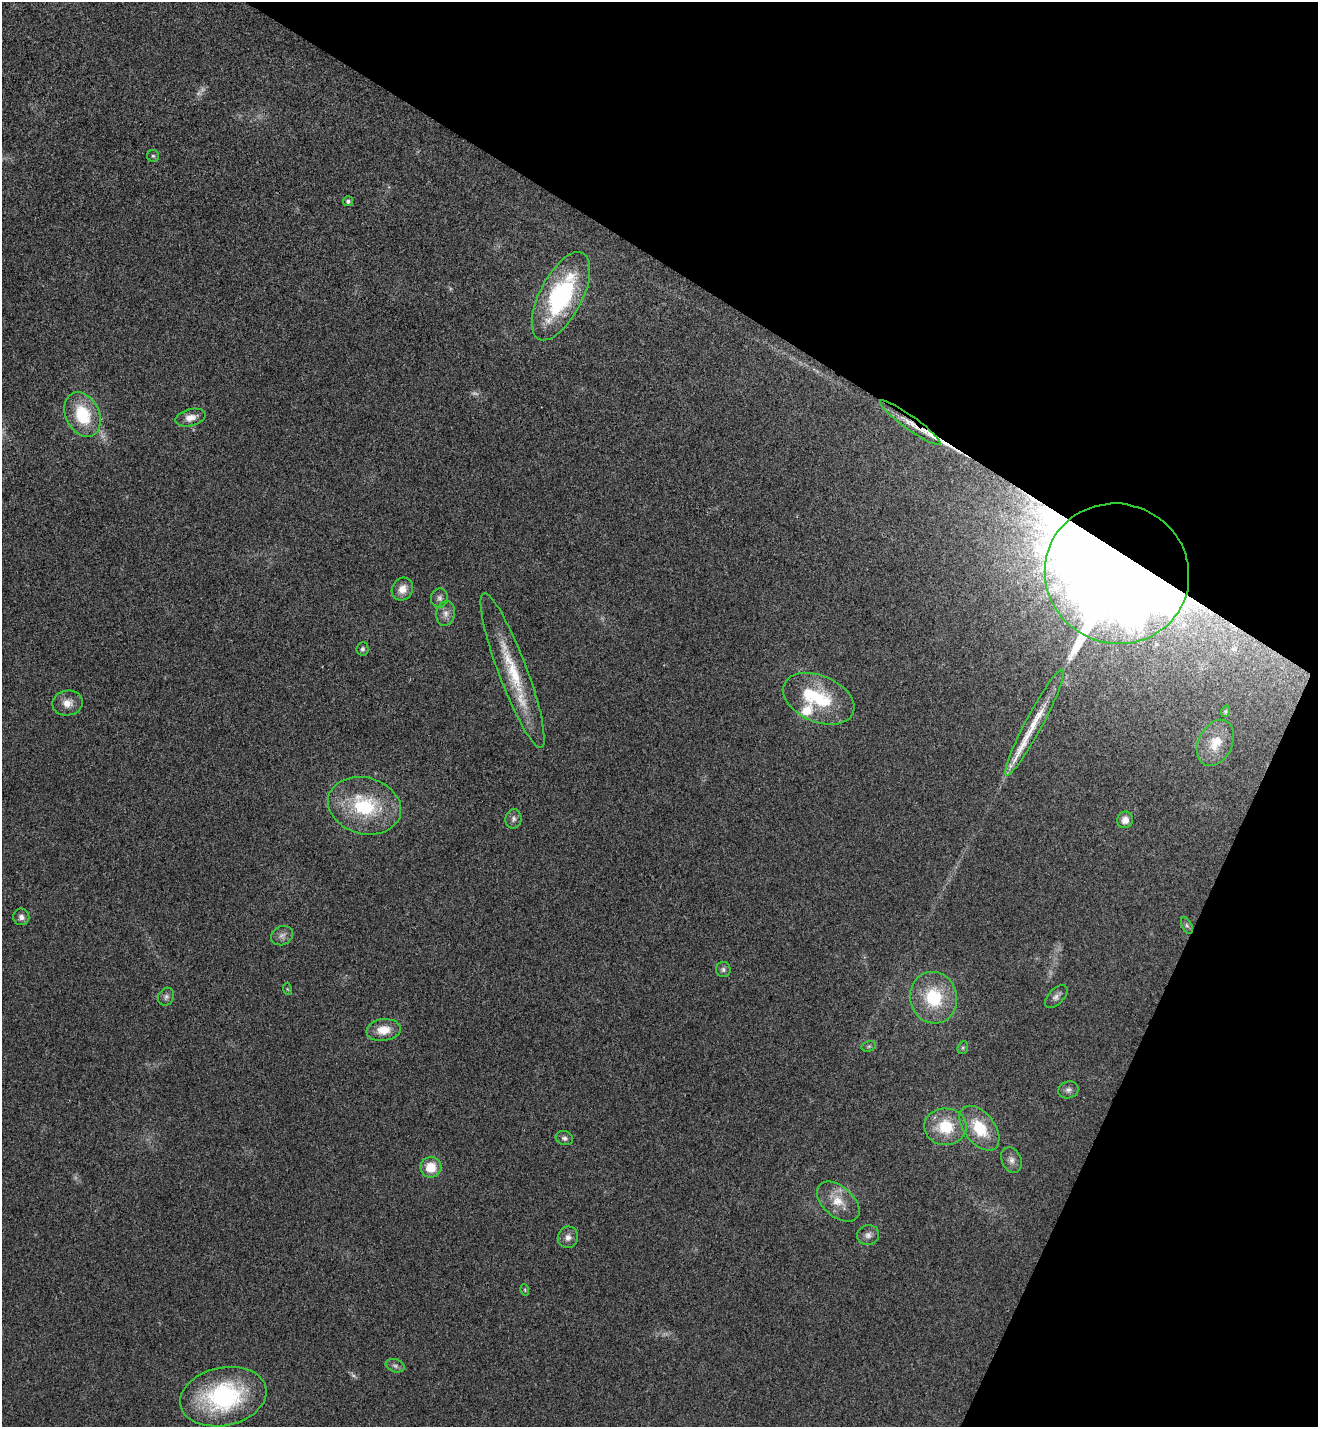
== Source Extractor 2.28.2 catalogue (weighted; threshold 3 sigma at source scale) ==
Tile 8 of 4 x 4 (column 4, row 2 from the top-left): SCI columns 4147-5462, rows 2884-4308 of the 5795 x 5765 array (HDU 1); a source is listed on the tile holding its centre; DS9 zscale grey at full resolution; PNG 1320 x 1429 px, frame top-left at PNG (2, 2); each listed source drawn as its Kron ellipse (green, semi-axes under 4 px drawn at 4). Shown black and unused: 27% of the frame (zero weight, under 3 of 4 exposures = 6% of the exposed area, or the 3 px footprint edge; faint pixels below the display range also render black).
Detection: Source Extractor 2.28.2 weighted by HDU 2 'WHT'; one run over the whole footprint, this tile lists its part. Background 0.0216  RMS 0.0064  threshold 0.0287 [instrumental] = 3 sigma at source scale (4.5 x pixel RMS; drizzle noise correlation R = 1.50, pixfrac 1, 0.05/0.05 arcsec/px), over >= 5 px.
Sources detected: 51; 4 too faint to see at this stretch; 1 inside a brighter object's white glare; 2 long thin detections or spike segments (spike, bleed or trail) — neither listed nor drawn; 1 inside a brighter listed object's ellipse — not listed separately; the other 43 listed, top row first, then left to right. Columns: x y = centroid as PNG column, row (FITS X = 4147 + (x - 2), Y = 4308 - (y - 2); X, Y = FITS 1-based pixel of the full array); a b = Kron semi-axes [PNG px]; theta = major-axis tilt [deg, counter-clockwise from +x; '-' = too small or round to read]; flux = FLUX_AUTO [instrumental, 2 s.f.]
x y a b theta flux
153 156 6 6 - 1.2
348 201 5 5 - 1.7
561 296 48 21 63 91
83 415 23 16 -65 30
191 418 15 8 14 5.5
910 423 37 7 -36 8.7
1117 574 73 70 -23 2200
402 589 12 10 56 6.6
439 598 10 8 79 2.4
446 614 12 9 80 4.3
362 649 6 6 - 1.6
513 670 82 14 -69 38
819 699 37 23 -23 39
67 703 15 12 10 6.7
1226 711 5 3 - 0.66
1034 722 60 8 62 18
1215 743 24 17 64 13
364 806 37 28 -15 51
513 819 9 8 - 2.4
1125 820 8 8 - 5
21 917 8 8 - 2.7
1187 926 9 5 -63 1.4
282 936 11 9 24 3.4
723 969 7 7 - 1.9
287 989 6 3 -71 0.71
166 997 9 7 64 2.4
1056 997 14 7 46 3
934 998 26 23 -74 34
384 1030 17 11 8 10
869 1046 7 5 18 1.2
963 1048 6 5 - 1
1068 1090 10 8 19 2.9
945 1127 21 18 -4 25
979 1128 26 15 -52 24
564 1138 9 7 -16 2.2
1011 1160 13 9 -64 3.7
431 1167 10 10 - 13
838 1202 25 15 -41 14
868 1235 11 10 - 3.4
568 1237 11 10 - 4
525 1290 6 3 -73 0.78
395 1366 10 6 -21 2.1
223 1397 44 29 12 91
Overlapping masked pixels (flux is a lower limit): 2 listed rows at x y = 910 423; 1117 574